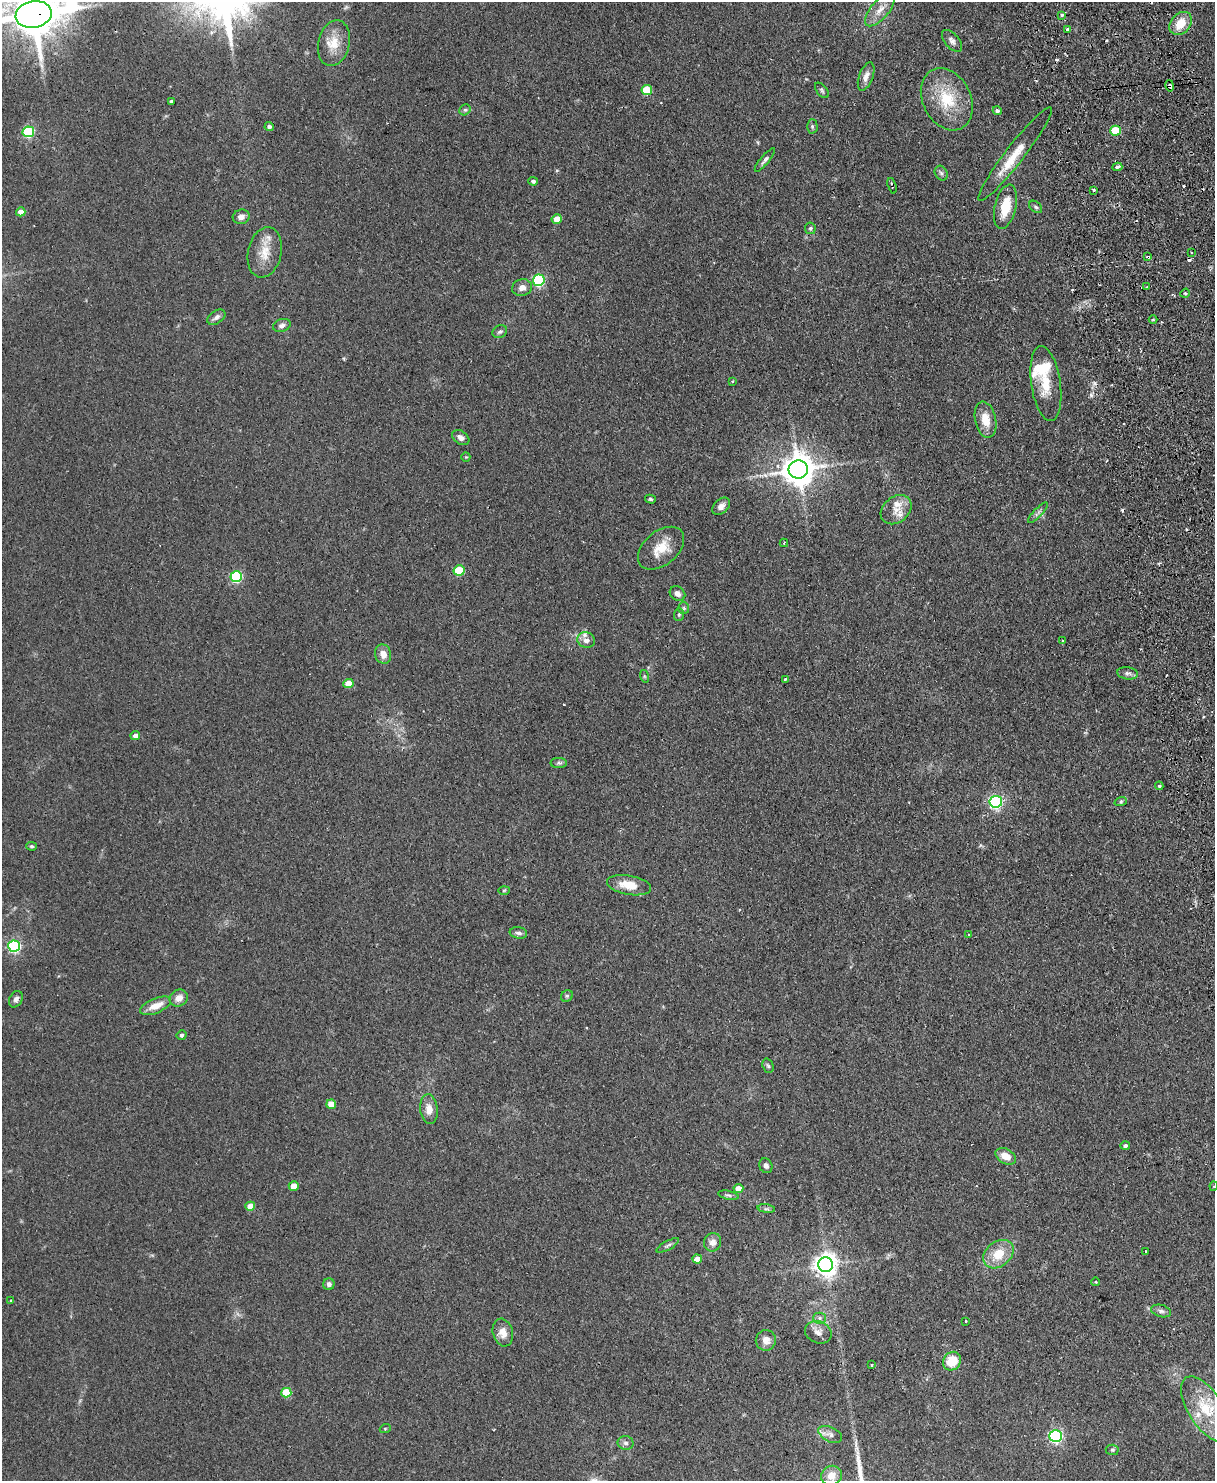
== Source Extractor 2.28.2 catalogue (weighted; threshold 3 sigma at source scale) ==
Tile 6 of 4 x 3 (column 2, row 2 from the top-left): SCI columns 1270-2482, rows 1631-3109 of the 4965 x 4852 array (HDU 1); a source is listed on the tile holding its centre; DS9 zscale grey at full resolution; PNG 1217 x 1483 px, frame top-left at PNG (2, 2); each listed source drawn as its Kron ellipse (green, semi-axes under 4 px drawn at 4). Shown black and unused: <1% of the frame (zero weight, under 2 of 3 exposures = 3% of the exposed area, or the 3 px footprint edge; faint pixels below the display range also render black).
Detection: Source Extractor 2.28.2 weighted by HDU 2 'WHT'; one run over the whole footprint, this tile lists its part. Background 0.144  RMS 0.0069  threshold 0.0309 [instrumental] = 3 sigma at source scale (4.5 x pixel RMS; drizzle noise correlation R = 1.50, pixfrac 1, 0.05/0.05 arcsec/px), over >= 5 px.
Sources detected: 138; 1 inside a brighter object's white glare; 10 cosmic-ray / hot-pixel residue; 1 long thin detection or spike segment (spike, bleed or trail) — neither listed nor drawn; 6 inside a brighter listed object's ellipse — not listed separately; the other 120 listed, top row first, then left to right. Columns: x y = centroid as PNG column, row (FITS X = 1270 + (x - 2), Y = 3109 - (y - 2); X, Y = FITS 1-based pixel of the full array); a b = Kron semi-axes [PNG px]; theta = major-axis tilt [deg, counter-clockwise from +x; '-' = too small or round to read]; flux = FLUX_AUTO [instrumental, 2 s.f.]
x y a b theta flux
880 10 20 9 49 7.6
34 14 18 13 10 3300
1062 15 3 3 - 7.7
1181 23 13 9 48 11
1067 29 3 3 - 1.2
952 41 13 7 -50 3.1
334 43 23 15 76 12
866 76 15 7 70 4
1170 86 6 4 -78 2.5
647 90 5 5 - 26
822 90 9 5 -53 1.3
947 99 33 24 -63 30
171 101 3 3 - 0.79
465 110 6 5 - 1.1
997 111 4 4 - 1.6
812 126 7 5 -89 1.2
269 127 4 4 - 2
1115 131 5 5 - 28
28 132 6 5 - 55
1015 154 59 9 52 16
765 160 15 4 50 2.1
1117 167 5 3 - 1.3
941 173 8 6 -62 1.7
533 181 4 4 - 1.9
892 186 8 2 -73 1
1094 190 3 3 - 1
1005 207 23 10 77 18
1036 207 7 5 -40 1.3
21 212 5 4 - 7.2
241 217 8 7 - 3.6
557 219 5 4 - 8.4
810 228 6 5 - 1.2
265 252 25 16 78 13
1192 252 3 2 - 0.98
1148 257 4 3 - 2.1
539 280 6 5 - 86
1147 287 4 3 - 1.2
522 288 10 8 13 3.7
1185 293 5 4 - 0.82
216 317 10 6 36 2.6
1153 320 4 3 - 0.62
282 325 9 6 19 2.6
500 332 8 6 28 1.9
733 381 4 3 - 0.72
1046 384 38 14 -82 18
986 420 18 10 -79 11
461 437 9 6 -33 3.2
466 457 4 4 - 0.68
798 469 10 9 - 1300
650 499 5 4 - 0.96
721 506 10 7 43 3.1
896 510 17 12 40 7.6
1038 513 13 3 46 1.7
784 543 4 2 - 0.57
661 548 26 17 40 14
459 570 5 5 - 31
236 576 6 5 - 66
677 594 8 6 -39 2.7
684 608 6 5 - 1.2
679 614 6 5 - 1.2
586 640 9 7 -23 4.3
1062 641 3 3 - 1.1
383 654 10 8 -72 5.5
1127 673 10 6 -8 2.3
644 676 6 4 -71 0.94
785 679 3 2 - 1.7
348 684 5 4 - 12
135 736 5 4 - 3.6
559 763 8 5 -1 1.6
1159 786 4 4 - 0.92
1121 801 6 4 20 1.1
996 802 6 6 - 140
32 846 5 4 - 1
629 885 22 9 -10 12
504 890 6 4 2 0.83
518 933 9 5 -10 2.1
969 935 3 2 - 0.69
14 946 6 5 - 100
567 996 6 5 - 1.2
179 998 9 8 - 5.2
16 999 9 6 62 2.5
155 1006 16 7 23 8.1
182 1035 5 5 - 1.5
768 1066 7 5 -71 1.4
331 1104 5 4 - 11
429 1109 15 8 -84 6.2
1125 1145 5 4 - 1.5
1006 1156 11 7 -30 8.6
766 1166 8 6 -67 1.9
294 1186 5 4 - 9.5
1214 1186 4 4 - 0.85
738 1189 5 4 - 8.3
728 1195 10 4 -12 1.4
250 1206 5 4 - 10
766 1209 9 4 -8 1.4
713 1242 9 8 - 4.3
668 1245 13 4 28 1.8
1146 1251 3 2 - 1.1
998 1254 16 12 38 15
697 1259 5 4 - 7.1
826 1265 7 7 - 530
1096 1282 4 3 - 0.51
329 1284 6 5 - 2.1
11 1300 3 3 - 1.6
1161 1311 10 6 -15 2
820 1318 6 5 - 1.5
966 1321 3 2 - 0.83
818 1332 14 10 -22 4.8
503 1333 14 10 -75 6.4
766 1340 10 10 - 5
952 1361 10 8 51 15
871 1365 3 3 - 0.7
286 1393 5 5 - 21
1206 1409 37 17 -57 25
385 1429 5 3 - 0.62
830 1434 13 7 -27 3.5
1056 1436 6 6 - 140
626 1443 8 7 - 2.2
1112 1450 6 5 - 1.2
831 1476 10 9 - 7.5
Overlapping masked pixels (flux is a lower limit): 4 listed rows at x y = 34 14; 1170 86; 892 186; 1148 257
Isophote crosses this tile's border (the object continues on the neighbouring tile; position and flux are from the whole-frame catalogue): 2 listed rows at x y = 34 14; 1214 1186